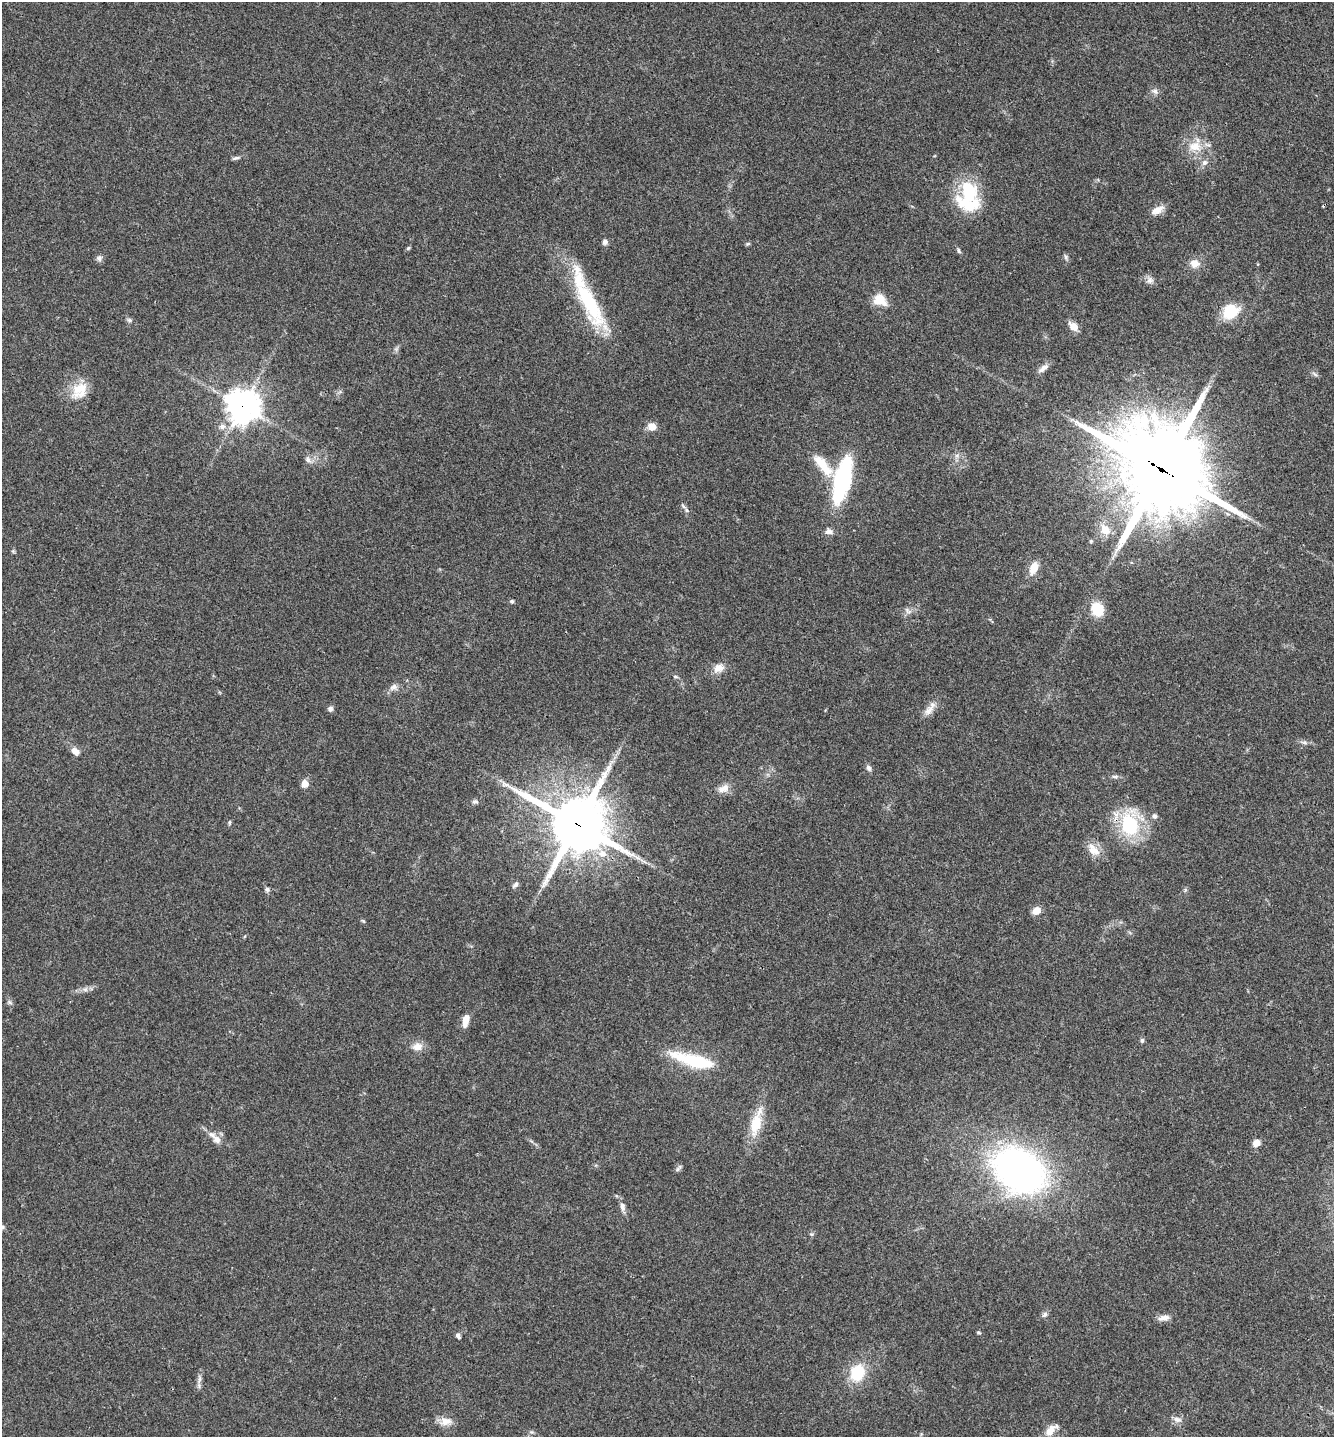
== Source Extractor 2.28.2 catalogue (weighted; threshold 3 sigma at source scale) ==
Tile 6 of 4 x 4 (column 2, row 2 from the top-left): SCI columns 1480-2811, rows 2878-4312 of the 5761 x 5752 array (HDU 1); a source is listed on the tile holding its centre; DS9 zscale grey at full resolution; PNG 1336 x 1439 px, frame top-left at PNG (2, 2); no overlay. Shown black and unused: <1% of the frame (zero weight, under 3 of 4 exposures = <1% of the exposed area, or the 3 px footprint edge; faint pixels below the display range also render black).
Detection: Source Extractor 2.28.2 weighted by HDU 2 'WHT'; one run over the whole footprint, this tile lists its part. Background 0.0754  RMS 0.0059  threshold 0.0265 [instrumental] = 3 sigma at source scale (4.5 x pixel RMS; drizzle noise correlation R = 1.50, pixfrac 1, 0.05/0.05 arcsec/px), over >= 5 px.
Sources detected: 85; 1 inside a brighter listed object's ellipse — not listed separately; the other 84 listed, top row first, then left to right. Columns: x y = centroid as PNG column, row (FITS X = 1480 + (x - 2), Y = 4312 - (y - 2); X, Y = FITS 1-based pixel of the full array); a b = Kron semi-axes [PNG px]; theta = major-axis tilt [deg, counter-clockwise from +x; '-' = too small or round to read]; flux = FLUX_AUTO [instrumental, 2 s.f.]
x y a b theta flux
1154 91 10 7 -22 2.2
1195 146 19 14 -4 11
236 158 11 4 15 1.4
1204 163 9 7 45 2.3
968 196 32 21 -89 44
1157 210 18 8 29 5.1
605 242 8 7 - 1.9
748 244 6 4 2 0.8
408 248 6 4 43 0.85
959 250 8 4 -68 1.1
1066 257 9 5 -77 1.2
99 258 8 7 - 1.9
1195 263 12 10 8 5.5
1150 280 10 9 - 2.6
879 300 13 11 -32 12
589 302 66 18 -63 55
1230 311 19 15 36 19
129 320 7 5 -16 1.3
1073 326 12 8 -42 5.6
1043 368 17 6 36 3.2
1315 374 10 4 -34 1.3
79 390 24 18 49 13
242 406 11 11 - 860
222 426 9 8 - 3
652 426 9 8 - 5.4
957 455 7 4 19 1.3
308 460 9 7 -53 2.5
823 465 32 11 -51 14
1161 469 31 27 -40 8400
842 480 34 11 76 100
683 506 11 4 -41 1.5
1105 530 17 12 -52 8
829 531 9 7 -5 2.8
1091 541 5 4 - 0.72
1033 568 13 8 69 9.2
512 601 5 5 - 1.1
1097 609 13 11 -68 17
908 611 11 6 -32 2.2
719 668 14 10 25 5.6
675 677 7 3 -9 0.78
393 687 12 7 29 2.8
330 709 7 6 - 1.7
929 710 21 8 50 5.1
1304 742 9 4 -9 1.5
75 751 10 7 -33 4
868 768 8 6 -64 1.9
1115 776 10 4 -4 1.4
305 783 9 8 - 3.8
505 784 14 6 -17 3.2
723 788 17 9 23 4.9
475 801 8 6 0 1.4
1154 816 6 6 - 1.7
229 823 6 4 -90 0.76
577 824 18 17 - 3800
1129 825 17 12 -72 45
582 844 11 8 7 56
1094 851 18 11 -25 6.9
602 853 13 10 8 6.2
515 885 8 5 39 1.7
267 889 7 5 -74 1.3
1036 910 8 6 26 6.6
363 921 6 3 -19 0.68
85 989 8 5 29 1.9
9 1002 8 4 -32 1.1
465 1020 14 6 79 6.4
1142 1040 6 5 - 1.1
417 1047 13 10 10 5.2
694 1060 48 12 -15 36
756 1123 32 11 75 18
217 1139 13 10 -50 4.1
1256 1143 7 6 - 6.1
678 1168 11 4 54 1.3
1019 1170 38 28 -31 300
622 1206 13 7 -83 2.9
2 1227 7 6 - 1.4
1045 1314 8 6 46 1.8
1164 1318 14 7 11 3.8
979 1333 5 4 - 0.77
458 1336 7 5 -56 1.6
857 1373 16 13 68 23
200 1379 11 4 79 2.2
1177 1419 11 7 -14 3.1
446 1421 18 11 7 5.8
1051 1430 20 9 44 6.9
Overlapping masked pixels (flux is a lower limit): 4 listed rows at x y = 242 406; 1161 469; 577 824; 1129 825
Isophote crosses this tile's border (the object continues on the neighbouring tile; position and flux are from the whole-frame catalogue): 1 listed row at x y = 2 1227